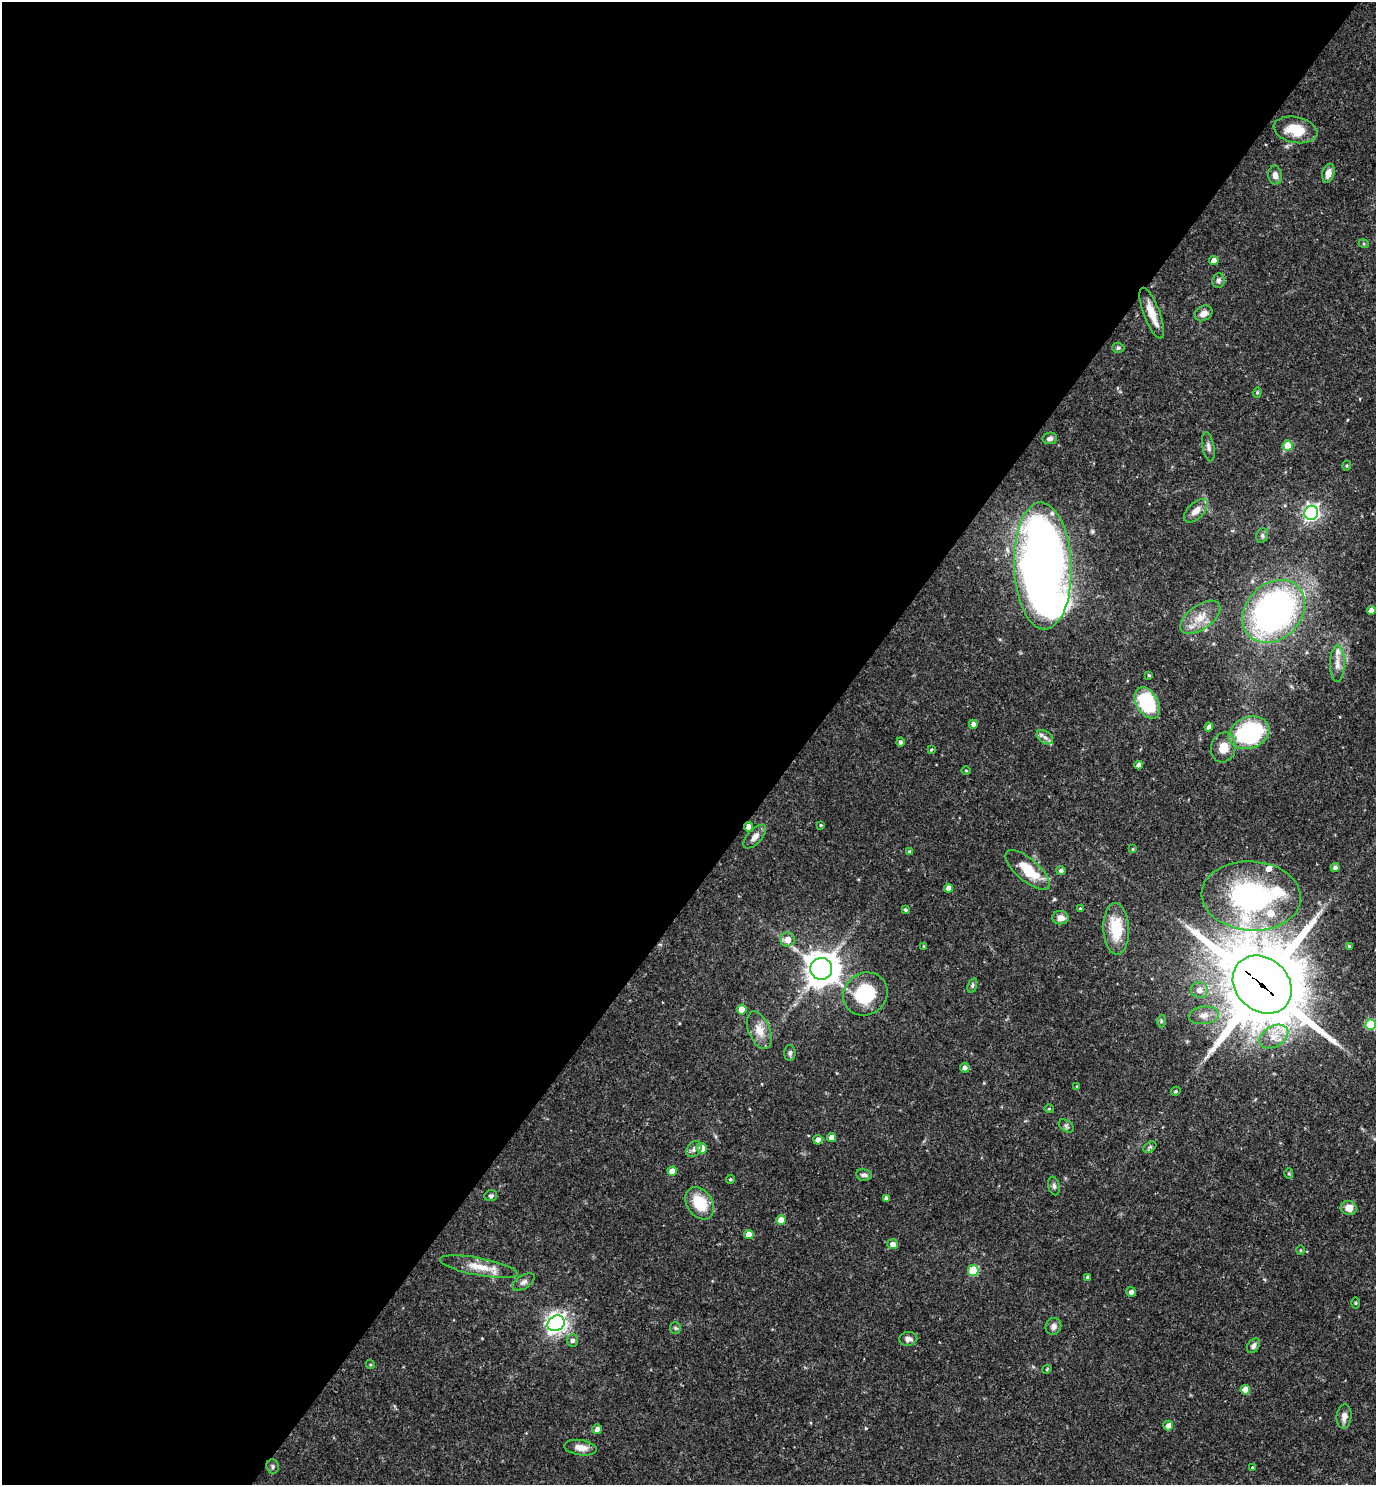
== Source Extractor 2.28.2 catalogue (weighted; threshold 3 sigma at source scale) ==
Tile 5 of 4 x 4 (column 1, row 2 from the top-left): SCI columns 149-1522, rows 2967-4449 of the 5936 x 5932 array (HDU 1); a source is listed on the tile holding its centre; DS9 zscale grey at full resolution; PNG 1378 x 1487 px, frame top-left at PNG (2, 2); each listed source drawn as its Kron ellipse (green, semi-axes under 4 px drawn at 4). Shown black and unused: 58% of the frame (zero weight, under 3 of 4 exposures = <1% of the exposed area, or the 3 px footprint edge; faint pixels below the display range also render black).
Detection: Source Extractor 2.28.2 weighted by HDU 2 'WHT'; one run over the whole footprint, this tile lists its part. Background 0.0538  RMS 0.0032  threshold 0.0146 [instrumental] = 3 sigma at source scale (4.5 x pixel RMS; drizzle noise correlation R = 1.50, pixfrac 1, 0.05/0.05 arcsec/px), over >= 5 px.
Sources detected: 112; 6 inside a brighter listed object's ellipse — not listed separately; the other 106 listed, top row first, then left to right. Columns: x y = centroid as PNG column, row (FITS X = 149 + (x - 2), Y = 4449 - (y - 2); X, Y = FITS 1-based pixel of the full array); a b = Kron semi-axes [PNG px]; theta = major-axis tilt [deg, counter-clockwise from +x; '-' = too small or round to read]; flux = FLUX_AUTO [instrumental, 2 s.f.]
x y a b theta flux
1296 130 22 13 -11 8.4
1328 173 9 6 75 2.6
1275 175 9 7 -84 1.7
1364 244 5 3 - 0.32
1214 261 5 4 - 1.8
1218 281 7 6 - 0.88
1152 313 27 8 -69 4.7
1204 313 9 7 33 2.1
1118 348 6 5 - 0.52
1257 392 5 4 - 0.45
1050 438 7 5 9 1.1
1288 446 5 5 - 9.8
1208 447 15 6 -79 1.3
1347 466 5 4 - 0.4
1196 511 15 8 44 2.8
1311 513 7 7 - 100
1262 535 7 5 70 0.74
1043 566 63 29 -88 380
1371 610 4 4 - 2.1
1274 611 35 27 46 110
1200 617 23 12 36 5.7
1337 664 18 7 89 2.4
1149 675 3 3 - 0.41
1147 703 17 10 -60 21
973 724 4 4 - 1.3
1209 727 4 4 - 1.8
1249 733 21 15 21 38
1045 737 9 5 -36 1.3
900 742 4 4 - 0.88
1223 747 15 12 75 4.7
931 750 3 3 - 0.35
1139 765 4 4 - 1.8
966 770 5 3 - 0.3
821 825 4 3 - 0.36
748 827 5 4 - 2
755 836 15 7 48 2.1
1133 849 3 3 - 0.27
909 852 4 4 - 0.66
1335 867 4 4 - 1
1028 870 27 11 -41 10
1061 870 4 4 - 0.92
948 888 4 4 - 2.1
1251 896 50 34 -4 69
1080 908 4 3 - 0.3
905 910 4 4 - 0.54
1060 918 8 6 -3 2.4
1116 929 26 13 -87 11
787 939 7 7 - 2.8
924 946 4 3 - 0.42
1349 946 4 3 - 0.38
821 969 11 11 - 530
972 985 7 4 72 0.56
1262 985 32 26 -43 3600
1199 990 8 8 - 2.1
865 994 23 21 39 17
742 1010 5 5 - 3.9
1204 1015 15 9 6 2.6
1161 1021 6 4 -89 0.5
1370 1025 5 5 - 16
759 1030 20 10 -68 4.1
1274 1037 15 10 30 4.1
790 1053 8 5 88 0.81
965 1068 5 5 - 1.2
1077 1086 4 3 - 0.3
1176 1091 5 4 - 0.51
1049 1109 5 4 - 0.41
1066 1126 8 5 -36 0.73
831 1137 4 4 - 2.2
818 1140 4 4 - 2
1150 1147 7 4 34 0.62
702 1148 5 5 - 3.9
694 1149 9 6 48 1.4
672 1171 4 4 - 3.2
1289 1174 5 4 - 0.4
864 1175 8 5 -7 1
730 1179 4 3 - 0.4
1054 1186 9 5 -75 0.84
491 1196 6 5 - 0.77
886 1198 4 4 - 1
700 1203 17 12 -56 10
1349 1208 8 7 - 3.3
781 1220 4 4 - 3.2
749 1235 5 4 - 3.2
893 1244 5 5 - 1.9
1300 1250 5 3 - 0.34
479 1267 39 8 -11 5.7
973 1271 5 5 - 15
1088 1277 4 3 - 0.77
524 1282 12 6 31 1.4
1131 1292 5 5 - 1.1
1356 1303 5 3 - 0.36
556 1323 9 7 34 200
1053 1327 9 7 68 1.4
675 1328 6 5 - 0.47
908 1339 9 7 6 1.2
572 1340 6 5 - 1.1
1253 1346 8 5 54 1.3
370 1365 5 4 - 0.42
1047 1369 5 3 - 0.29
1245 1390 5 5 - 5.2
1344 1416 12 7 84 1.9
1168 1426 5 4 - 2
597 1429 5 4 - 1.6
580 1448 16 7 -8 2.7
273 1466 7 6 - 0.66
1252 1467 3 3 - 0.33
Overlapping masked pixels (flux is a lower limit): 3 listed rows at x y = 1043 566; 748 827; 1262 985